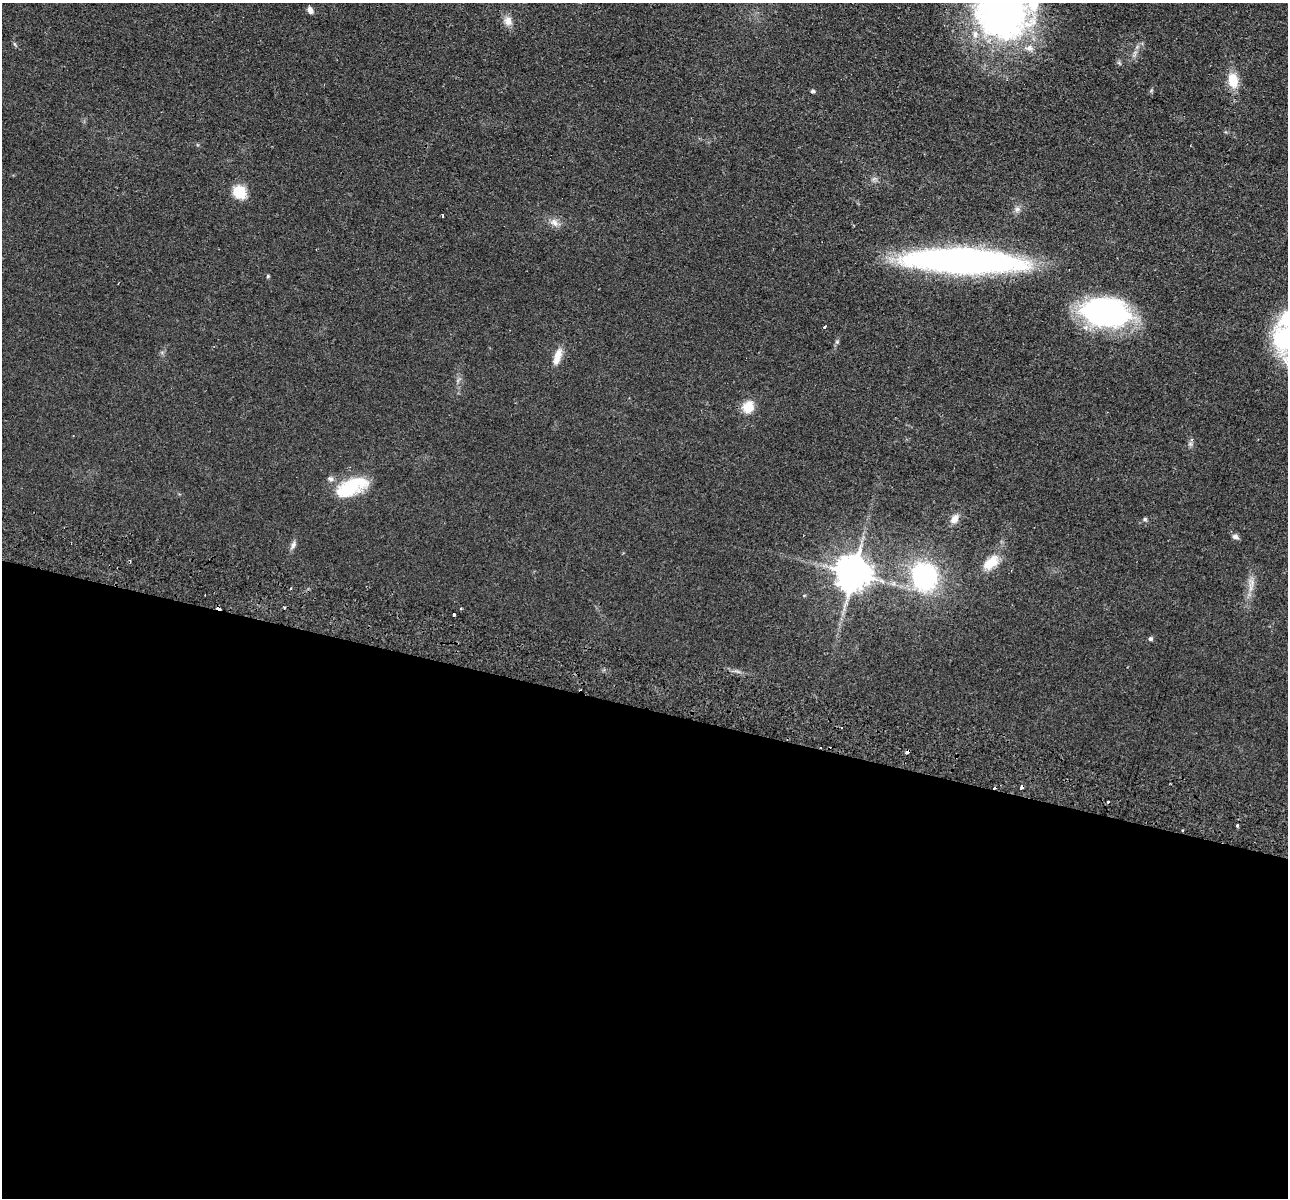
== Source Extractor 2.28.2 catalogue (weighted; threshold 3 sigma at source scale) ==
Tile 14 of 4 x 4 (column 2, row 4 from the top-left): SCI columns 1304-2589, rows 186-1381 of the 5179 x 5279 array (HDU 1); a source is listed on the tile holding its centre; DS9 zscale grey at full resolution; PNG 1290 x 1200 px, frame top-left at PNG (2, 3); no overlay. Shown black and unused: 41% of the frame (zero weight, under 2 of 3 exposures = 3% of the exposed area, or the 3 px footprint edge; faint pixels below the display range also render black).
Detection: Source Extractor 2.28.2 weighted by HDU 2 'WHT'; one run over the whole footprint, this tile lists its part. Background 0.0944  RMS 0.01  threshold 0.0453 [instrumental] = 3 sigma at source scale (4.5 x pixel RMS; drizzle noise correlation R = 1.50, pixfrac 1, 0.05/0.05 arcsec/px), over >= 5 px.
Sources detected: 43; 4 cosmic-ray / hot-pixel residue — not listed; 3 inside a brighter listed object's ellipse — not listed separately; the other 36 listed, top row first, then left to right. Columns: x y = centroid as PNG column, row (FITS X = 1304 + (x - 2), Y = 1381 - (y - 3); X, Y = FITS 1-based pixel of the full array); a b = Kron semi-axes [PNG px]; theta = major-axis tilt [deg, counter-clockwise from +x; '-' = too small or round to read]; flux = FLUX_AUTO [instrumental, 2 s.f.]
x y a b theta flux
310 10 8 5 -70 5
1002 15 60 51 -5 330
508 21 13 11 -74 7.7
1233 80 14 10 -80 21
812 91 4 4 - 2.4
239 192 14 13 - 23
1017 209 8 6 2 3.2
443 215 3 2 - 1.1
554 222 12 8 -48 6.2
962 260 104 20 -2 460
268 276 4 4 - 1.4
1106 313 47 27 -7 210
825 327 4 3 - 5.2
837 342 5 5 - 1.5
557 357 23 8 71 11
748 407 12 11 - 18
1191 440 6 5 - 2.2
352 487 39 18 24 49
954 519 13 9 60 7.6
1145 519 5 5 - 1.6
1235 537 8 6 -24 3.5
293 545 13 5 64 3.8
991 563 23 13 40 19
853 574 10 10 - 2400
924 576 24 21 -73 140
1252 582 12 7 -60 5.5
291 588 3 2 - 1.5
460 608 3 3 - 1.5
454 614 4 3 - 9.7
1150 639 5 4 - 2.5
841 727 3 2 - 1.3
908 752 5 3 - 5.6
1021 788 3 3 - 14
1108 802 3 3 - 2.6
1237 825 3 3 - 2.4
1182 831 3 3 - 2.3
Overlapping masked pixels (flux is a lower limit): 3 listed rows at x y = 908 752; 1021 788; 1182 831
Isophote crosses this tile's border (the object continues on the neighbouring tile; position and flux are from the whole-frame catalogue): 1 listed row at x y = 1002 15